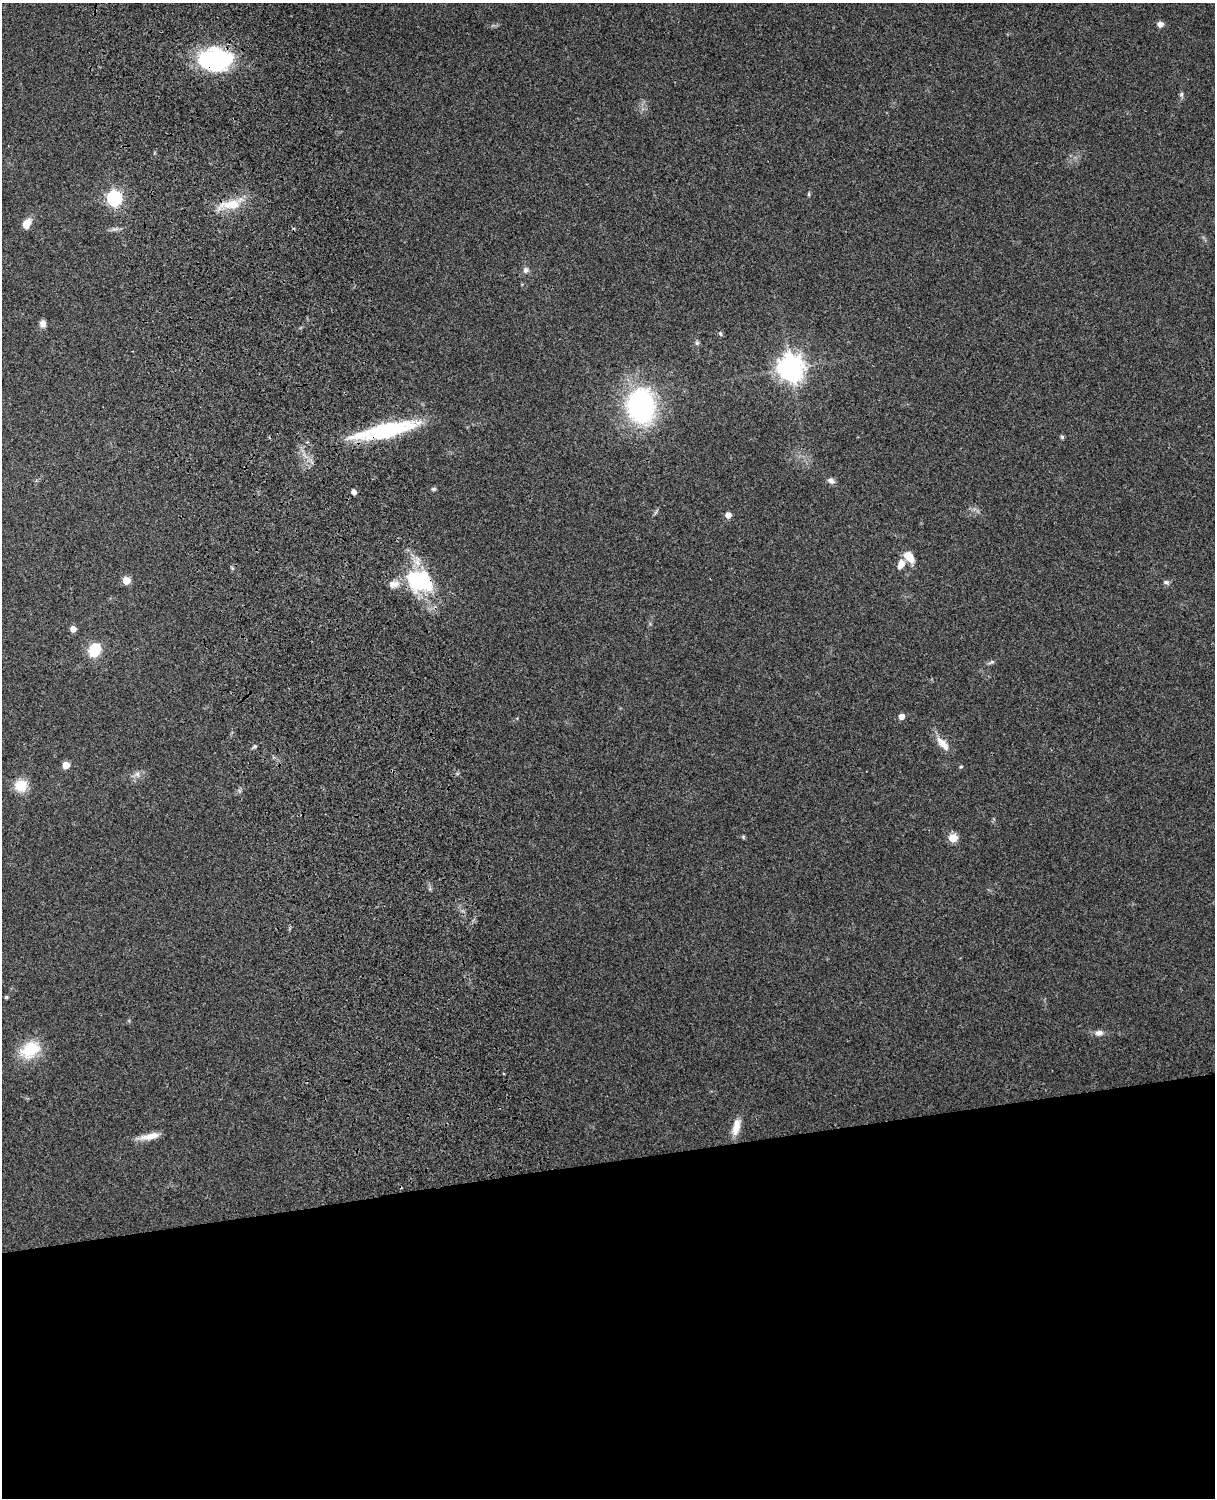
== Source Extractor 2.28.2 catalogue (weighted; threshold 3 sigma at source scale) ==
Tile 11 of 4 x 3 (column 3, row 3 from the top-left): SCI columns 2543-3755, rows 164-1659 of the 5088 x 4927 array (HDU 1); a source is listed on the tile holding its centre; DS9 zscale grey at full resolution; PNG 1217 x 1500 px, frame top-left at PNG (2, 3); no overlay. Shown black and unused: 23% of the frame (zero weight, under 3 of 4 exposures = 6% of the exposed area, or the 3 px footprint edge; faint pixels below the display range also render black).
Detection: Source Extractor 2.28.2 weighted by HDU 2 'WHT'; one run over the whole footprint, this tile lists its part. Background 0.217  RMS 0.0083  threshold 0.0375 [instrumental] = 3 sigma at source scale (4.5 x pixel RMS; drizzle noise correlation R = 1.50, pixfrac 1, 0.05/0.05 arcsec/px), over >= 5 px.
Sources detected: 42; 2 inside a brighter listed object's ellipse — not listed separately; the other 40 listed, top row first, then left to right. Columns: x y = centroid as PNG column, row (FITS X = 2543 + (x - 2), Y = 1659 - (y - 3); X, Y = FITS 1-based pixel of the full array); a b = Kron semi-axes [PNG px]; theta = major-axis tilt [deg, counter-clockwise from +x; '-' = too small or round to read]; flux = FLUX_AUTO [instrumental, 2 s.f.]
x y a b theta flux
1160 24 8 7 - 3.4
215 60 36 23 0 94
1181 94 7 5 88 1.8
809 194 6 4 90 0.98
114 198 6 6 - 200
231 204 30 13 4 20
27 223 12 8 58 8.1
525 270 8 7 - 2.8
43 323 8 7 - 4.2
720 334 6 4 -69 1.4
697 343 6 5 - 1.5
790 368 9 9 - 780
641 406 26 20 -86 180
386 430 74 15 13 83
1062 437 5 5 - 1.3
831 481 11 7 -24 3.1
434 489 7 5 19 1.3
354 492 4 4 - 4.4
728 515 5 5 - 6.6
909 557 15 9 -52 11
901 564 13 8 68 6.8
126 580 5 5 - 18
420 581 33 24 -24 70
1166 582 8 5 -10 1.8
73 629 5 5 - 7.1
94 650 13 10 58 25
991 662 9 4 25 1.9
901 716 5 5 - 6.3
943 744 22 9 -49 9.5
66 765 5 5 - 16
961 767 4 4 - 1.2
137 774 7 7 - 2.9
21 786 15 14 - 15
743 837 5 4 - 0.97
953 838 5 5 - 25
6 997 4 4 - 1.2
1099 1033 11 7 3 4.2
30 1050 30 20 31 27
736 1128 20 10 65 8.9
150 1136 25 7 12 9.4
Overlapping masked pixels (flux is a lower limit): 4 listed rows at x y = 215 60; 231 204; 386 430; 420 581